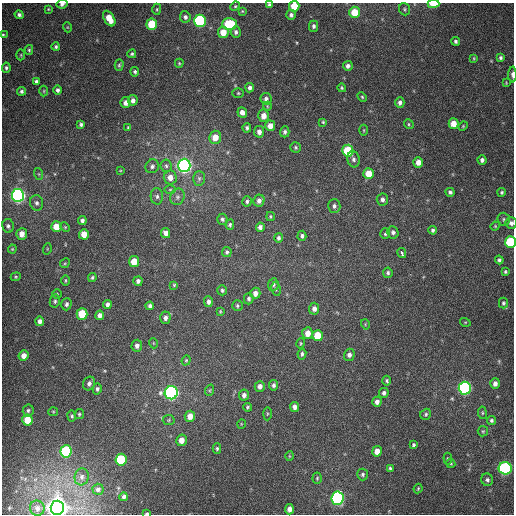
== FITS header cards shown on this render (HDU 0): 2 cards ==
NAXIS1  =                  512
NAXIS2  =                  512

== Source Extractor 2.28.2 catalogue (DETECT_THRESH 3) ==
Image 512 x 512 px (HDU 0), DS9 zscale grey, 1 PNG px = 1 image px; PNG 516 x 516 px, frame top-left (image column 1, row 512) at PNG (2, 3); each listed source drawn as its Kron ellipse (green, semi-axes under 4 px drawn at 4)
Background 377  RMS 9.4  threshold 28.3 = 3 sigma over >= 5 px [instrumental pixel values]
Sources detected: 201; all 201 listed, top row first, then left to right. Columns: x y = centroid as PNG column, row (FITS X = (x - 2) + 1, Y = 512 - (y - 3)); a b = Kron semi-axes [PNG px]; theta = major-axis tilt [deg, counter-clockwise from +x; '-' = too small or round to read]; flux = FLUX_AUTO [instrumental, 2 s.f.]
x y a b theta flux
62 4 5 4 - 1.9e+03
433 4 6 3 1 1.3e+04
269 5 4 4 - 1.4e+03
235 6 5 4 - 8.4e+02
294 6 5 5 - 1.4e+04
48 9 3 3 - 5.9e+02
157 9 6 4 90 8.4e+02
405 9 6 5 - 1.1e+03
242 11 4 3 - 6.5e+02
355 12 6 5 - 1.5e+04
19 15 4 4 - 1.5e+03
291 15 5 5 - 1.8e+03
185 17 6 5 - 1.8e+03
109 19 8 5 -58 9.9e+03
200 21 6 6 - 9.9e+04
152 24 6 5 - 2.8e+04
229 24 7 6 - 3.8e+04
314 26 5 4 - 1.7e+03
67 27 5 3 - 5.6e+02
223 32 5 5 - 9.4e+03
236 32 6 5 - 1.9e+03
3 35 4 3 - 7.2e+02
456 41 4 4 - 1.3e+03
56 47 4 4 - 1.1e+03
29 50 5 4 - 8.3e+02
132 54 4 3 - 9.7e+02
21 55 5 3 - 6.6e+02
501 57 4 4 - 1.2e+03
474 58 3 3 - 5.9e+02
179 63 4 3 - 7.1e+02
119 65 6 4 74 9.5e+02
348 66 5 5 - 2.2e+03
6 68 5 4 - 1.3e+03
135 72 5 4 - 1.3e+03
512 75 8 3 -90 1.9e+03
36 82 4 4 - 1.6e+03
506 83 4 4 - 5.3e+02
250 88 5 4 - 2.0e+03
342 88 4 4 - 9.3e+02
58 90 4 4 - 1.9e+03
21 91 4 4 - 1.4e+03
44 91 5 3 - 6.3e+02
238 93 6 5 - 9.0e+02
362 97 5 4 - 8.8e+02
266 99 6 5 - 2.2e+03
133 100 5 4 - 2.4e+03
400 102 5 4 - 2.1e+03
126 103 5 5 - 3.3e+03
267 106 4 3 - 4.9e+02
242 112 5 4 - 3.7e+03
263 116 6 5 - 5.5e+03
323 122 4 4 - 7.3e+02
81 124 4 3 - 1.3e+03
409 124 5 4 - 8.3e+02
453 124 5 5 - 7.9e+03
270 126 5 5 - 5.5e+03
463 126 5 4 - 7.2e+02
128 128 4 3 - 7.6e+02
247 128 5 4 - 1.5e+03
364 130 5 3 - 6.2e+02
259 132 6 5 - 3.2e+03
285 132 5 4 - 1.6e+03
215 137 6 6 - 7.9e+03
296 148 5 5 - 1.2e+03
348 151 6 5 - 3.1e+04
354 159 8 6 -76 1.9e+03
482 160 4 4 - 2.0e+03
418 162 5 4 - 4.8e+03
184 165 6 6 - 3.3e+05
152 166 7 6 - 1.9e+03
166 166 6 5 - 1.5e+03
120 171 4 2 - 4.8e+02
39 174 6 4 -71 6.5e+02
368 174 5 5 - 1.1e+04
170 177 7 6 - 4.8e+03
199 178 7 6 - 1.6e+03
170 190 6 4 0 9.7e+02
450 192 4 4 - 1.6e+03
502 192 4 4 - 1.1e+03
18 195 6 6 - 2.7e+05
157 196 8 6 -87 1.9e+03
177 197 8 7 - 2.0e+03
382 199 6 5 - 2.1e+03
247 201 5 4 - 1.4e+03
259 201 6 5 - 2.7e+03
36 203 8 6 -74 2.1e+03
334 206 7 6 - 2.0e+03
270 216 4 3 - 7.4e+02
222 219 5 5 - 1.3e+03
504 219 7 6 - 1.3e+03
82 221 4 4 - 1.8e+03
511 223 6 5 - 2.5e+03
230 225 5 4 - 1.1e+03
8 226 7 6 - 1.9e+03
495 226 5 4 - 7.3e+02
56 227 5 5 - 1.0e+04
65 227 5 3 - 6.1e+02
260 227 5 4 - 2.4e+03
433 230 4 3 - 1.2e+03
393 232 6 5 - 1.9e+03
166 233 5 4 - 3.0e+03
22 234 6 5 - 5.6e+03
84 234 5 5 - 7.2e+03
385 234 5 5 - 1.0e+03
302 236 5 4 - 1.3e+03
279 238 5 4 - 1.4e+03
510 242 6 5 - 4.2e+04
12 249 4 4 - 6.8e+02
47 249 6 3 72 5.7e+02
227 252 5 5 - 1.3e+03
402 253 5 3 - 1.2e+04
499 260 4 4 - 1.3e+03
134 262 5 5 - 1.0e+04
65 263 5 4 - 7.0e+02
505 272 4 3 - 8.9e+02
388 273 5 4 - 1.3e+03
16 277 5 4 - 7.7e+02
92 277 4 4 - 1.1e+03
65 280 5 3 - 6.8e+02
138 281 5 4 - 2.0e+03
174 285 4 4 - 7.1e+02
273 285 6 5 - 1.3e+03
276 289 7 4 -80 1.1e+03
222 290 5 4 - 1.2e+03
255 293 5 5 - 3.7e+03
57 294 5 5 - 8.4e+02
249 299 5 4 - 1.4e+03
55 301 6 5 - 1.2e+03
208 302 5 4 - 2.3e+03
503 303 5 4 - 1.1e+03
66 304 6 5 - 1.5e+03
107 304 4 4 - 2.1e+03
150 306 4 4 - 1.7e+03
237 306 5 5 - 1.1e+03
314 309 6 5 - 2.6e+03
220 311 4 3 - 6.1e+02
82 314 6 5 - 2.3e+04
100 315 4 4 - 2.7e+03
165 318 6 5 - 2.5e+03
40 321 5 4 - 2.6e+03
465 322 5 3 - 5.6e+02
365 324 5 3 - 5.3e+02
308 333 6 5 - 5.7e+03
317 336 5 5 - 1.4e+04
153 343 5 3 - 5.5e+02
301 343 5 4 - 7.1e+02
137 346 6 5 - 2.7e+03
302 354 5 4 - 1.4e+03
349 355 6 5 - 2.4e+03
23 356 5 5 - 4.3e+03
186 360 5 4 - 7.1e+02
387 381 5 4 - 1.1e+03
89 383 7 5 60 2.4e+03
495 383 5 5 - 2.8e+03
274 385 5 4 - 1.8e+03
260 386 5 5 - 3.1e+03
465 388 6 6 - 1.6e+05
97 389 5 4 - 1.5e+03
210 390 6 3 71 7.5e+02
171 393 6 6 - 2.1e+05
384 393 5 4 - 1.7e+03
244 395 5 5 - 2.5e+03
377 402 5 4 - 2.9e+03
247 407 4 4 - 9.2e+02
295 407 5 4 - 2.6e+03
28 410 6 5 - 1.3e+03
53 412 5 4 - 7.4e+02
482 413 6 3 -83 6.9e+02
79 414 5 5 - 8.9e+02
267 414 6 3 89 8.1e+02
426 414 6 5 - 1.2e+03
72 416 5 4 - 1.1e+03
190 416 5 5 - 5.6e+03
27 420 5 5 - 1.3e+04
169 420 6 5 - 8.2e+02
492 420 4 4 - 1.3e+03
241 424 5 3 - 4.7e+02
483 431 5 5 - 9.0e+02
181 440 6 5 - 5.7e+03
413 445 4 3 - 1.0e+03
217 448 5 4 - 1.0e+03
66 451 6 5 - 6.5e+04
377 451 5 5 - 5.7e+03
289 456 5 3 - 5.8e+02
448 459 6 3 -84 7.8e+02
121 460 6 5 - 4.2e+04
451 463 5 4 - 7.9e+02
390 468 4 3 - 1.1e+03
505 468 6 6 - 1.2e+05
363 474 6 5 - 1.2e+03
82 477 8 7 - 2.5e+03
317 478 6 4 86 9.0e+02
487 480 6 6 - 1.5e+03
418 488 5 3 - 7.2e+02
98 489 5 5 - 1.9e+03
124 497 4 4 - 1.9e+03
338 498 7 6 - 1.5e+05
37 508 7 7 - 2.4e+03
57 508 7 6 - 1.1e+06
289 509 5 4 - 4.0e+03
147 513 4 2 - 1.5e+03
At the frame edge (FLAGS 8, measured only in part): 10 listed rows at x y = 62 4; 433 4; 269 5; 294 6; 3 35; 512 75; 511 223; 510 242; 57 508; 147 513